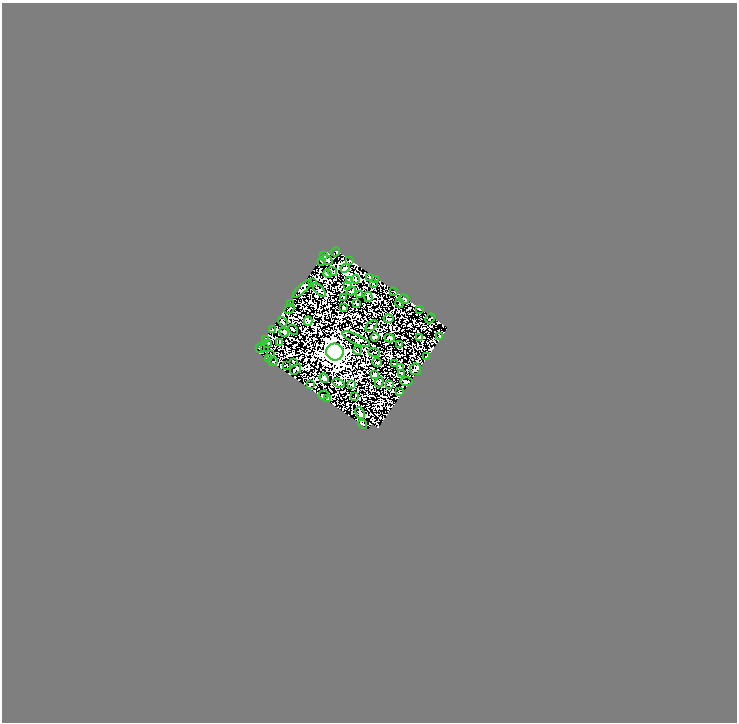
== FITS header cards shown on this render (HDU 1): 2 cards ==
NAXIS1  =                  735
NAXIS2  =                  720

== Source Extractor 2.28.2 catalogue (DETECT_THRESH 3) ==
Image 735 x 720 px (HDU 1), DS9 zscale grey, 1 PNG px = 1 image px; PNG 739 x 724 px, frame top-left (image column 1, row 720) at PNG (2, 3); each listed source drawn as its Kron ellipse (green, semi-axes under 4 px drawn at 4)
Background 0.0139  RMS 0.024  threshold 0.0733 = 3 sigma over >= 5 px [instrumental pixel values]
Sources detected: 77; all 77 listed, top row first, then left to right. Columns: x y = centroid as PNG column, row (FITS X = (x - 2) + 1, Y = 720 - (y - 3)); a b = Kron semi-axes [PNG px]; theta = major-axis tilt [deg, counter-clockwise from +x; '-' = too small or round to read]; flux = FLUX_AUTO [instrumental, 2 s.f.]
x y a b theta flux
336 252 5 2 - 1.3
323 255 3 2 - 2.9
327 260 6 4 -38 2
322 261 3 2 - 0.56
350 261 3 2 - 1.4
345 268 5 3 - 2.6
332 272 5 2 - 1.9
328 274 4 2 - 1.8
369 278 4 2 - 1.6
355 279 4 3 - 1.8
375 279 3 2 - 1
349 281 3 2 - 1.3
312 282 4 2 - 1.4
373 284 3 2 - 0.87
348 285 3 2 - 1.3
302 289 12 4 43 2.5
319 290 8 3 -48 3.5
351 291 5 2 - 1.4
394 291 2 2 - 1.1
359 294 3 2 - 1.3
344 297 3 2 - 1.1
368 297 5 4 - 2.1
404 299 5 3 - 3.4
356 303 3 2 - 1.3
399 303 4 2 - 1.2
290 304 4 2 - 1.6
344 308 4 2 - 2
289 309 5 2 - 1.3
420 309 2 2 - 0.89
430 318 5 2 - 1.4
389 319 5 2 - 1.4
308 321 4 3 - 2.2
283 322 5 2 - 1.3
371 326 7 2 43 2
272 329 2 2 - 0.77
293 330 6 2 -41 1.2
284 332 5 3 - 1.2
440 336 3 2 - 1.4
375 337 4 3 - 2.1
420 337 3 2 - 1.3
389 338 5 3 - 2
266 339 4 2 - 1.1
356 339 15 4 -25 3.4
280 342 3 2 - 0.97
267 344 3 2 - 0.92
400 344 3 2 - 1.1
265 347 2 2 - 1.4
260 348 5 2 - 1.2
357 351 4 2 - 1.5
335 352 9 8 - 1800
374 352 6 3 -20 0.84
270 355 3 2 - 1.3
426 357 3 2 - 1.6
268 358 3 2 - 1.1
273 362 4 2 - 1.5
293 362 4 2 - 1.6
377 362 4 3 - 1.4
394 363 4 2 - 1.2
286 365 3 2 - 1.1
401 368 4 2 - 1.7
295 369 6 2 37 1.6
416 369 6 5 - 3
402 374 3 2 - 1.3
374 375 4 3 - 8.8
324 378 5 3 - 3.3
379 382 5 2 - 0.94
406 382 6 2 -2 2.6
338 383 6 2 -19 2
310 384 3 3 - 1.5
351 384 4 2 - 1.1
389 384 3 2 - 1.1
400 391 3 2 - 0.93
323 395 5 2 - 1.6
355 396 4 2 - 1.6
328 399 4 2 - 1.4
360 413 6 2 -65 1.9
362 424 4 2 - 1.6